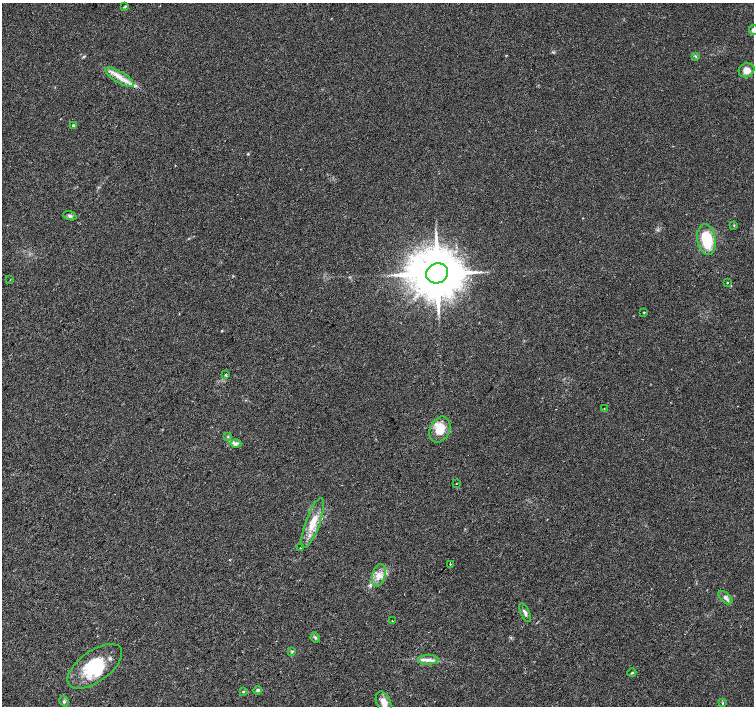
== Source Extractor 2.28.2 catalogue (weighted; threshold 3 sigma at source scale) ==
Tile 7 of 4 x 4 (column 3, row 2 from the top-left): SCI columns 3013-4516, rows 3049-4455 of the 6019 x 6031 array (HDU 1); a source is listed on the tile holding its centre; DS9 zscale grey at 2 x 2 block average (1 PNG px = mean of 2 x 2 image px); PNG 756 x 708 px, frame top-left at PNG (2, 3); each listed source drawn as its Kron ellipse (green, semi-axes under 4 px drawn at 4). Shown black and unused: <1% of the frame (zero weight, under 2 of 3 exposures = <1% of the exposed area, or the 3 px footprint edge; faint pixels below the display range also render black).
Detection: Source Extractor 2.28.2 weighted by HDU 2 'WHT'; one run over the whole footprint, this tile lists its part. Background 0.0471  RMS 0.0062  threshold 0.0278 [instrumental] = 3 sigma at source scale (4.5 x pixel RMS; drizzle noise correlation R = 1.50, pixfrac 1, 0.0396/0.0396 arcsec/px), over >= 5 px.
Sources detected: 44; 1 inside a brighter object's white glare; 1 cosmic-ray / hot-pixel residue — neither listed nor drawn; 6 inside a brighter listed object's ellipse — not listed separately; the other 36 listed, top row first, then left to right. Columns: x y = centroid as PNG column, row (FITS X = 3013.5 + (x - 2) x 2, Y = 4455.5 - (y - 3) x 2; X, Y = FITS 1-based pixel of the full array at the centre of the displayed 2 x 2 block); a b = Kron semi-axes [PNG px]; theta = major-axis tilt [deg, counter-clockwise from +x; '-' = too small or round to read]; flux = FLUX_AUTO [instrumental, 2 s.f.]
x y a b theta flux
125 7 4 2 - 1.3
753 30 5 4 - 6.9
695 56 3 3 - 1.4
747 70 8 7 - 11
119 77 16 5 -32 14
73 125 3 3 - 1.9
70 216 7 3 -18 2.8
734 225 3 2 - 0.88
707 240 15 9 -80 47
437 273 11 10 - 9800
10 280 2 2 - 0.72
727 283 2 2 - 0.8
644 312 3 2 - 0.89
226 375 3 3 - 1.7
604 409 3 2 - 0.77
440 429 13 10 65 25
228 437 3 3 - 1.3
236 444 5 4 - 4.5
457 484 2 2 - 1.1
313 523 26 7 70 25
300 548 2 2 - 0.79
450 564 2 2 - 0.95
379 575 12 6 75 11
725 598 8 4 -43 4.8
525 613 10 3 -64 4.3
392 621 2 2 - 1.1
315 638 5 3 - 2.1
292 652 3 3 - 1.5
428 660 10 5 2 8.1
95 666 32 15 35 60
632 673 4 3 - 1.3
258 690 4 4 - 2.3
243 691 4 3 - 1.3
64 701 5 3 - 2.1
384 702 11 7 -67 11
723 703 3 2 - 0.99
Isophote crosses this tile's border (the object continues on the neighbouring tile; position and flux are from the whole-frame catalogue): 1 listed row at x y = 753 30
Diffuse or blended objects may show on this block-average render without a row.